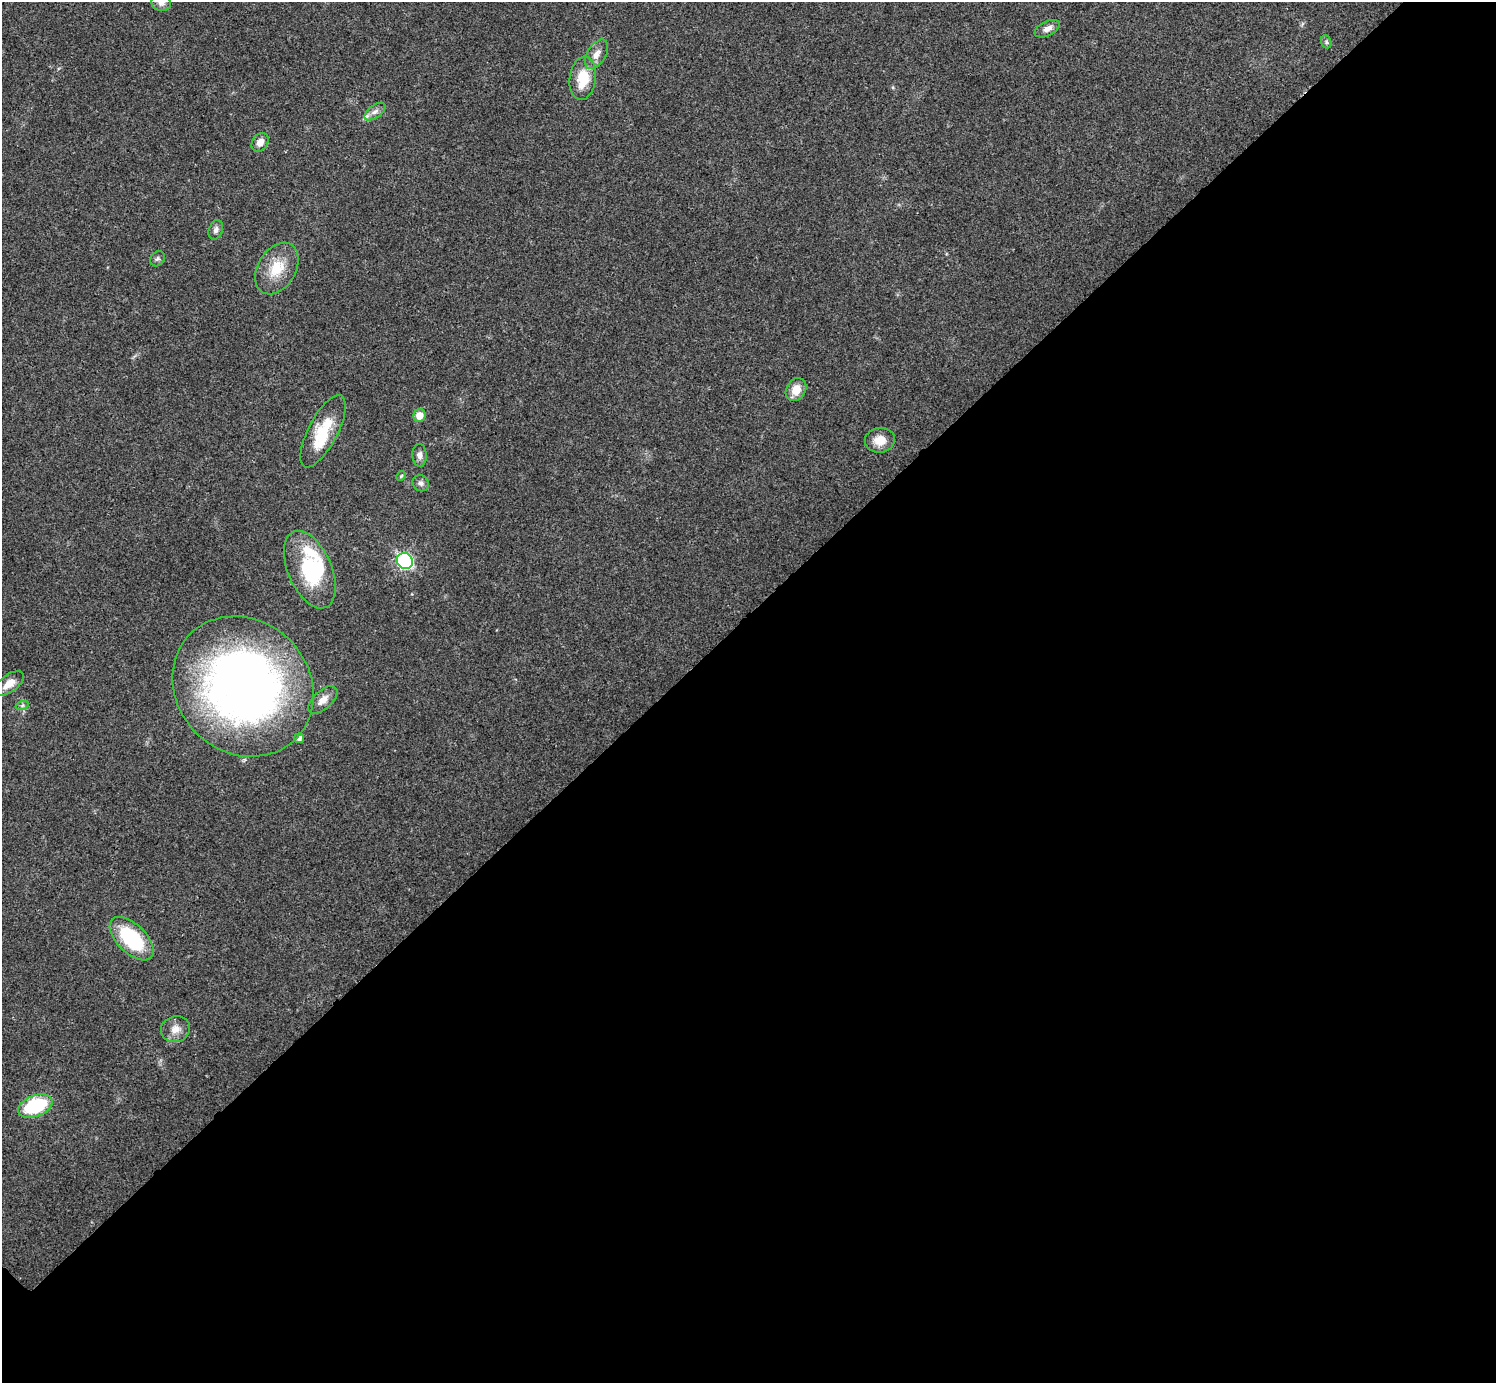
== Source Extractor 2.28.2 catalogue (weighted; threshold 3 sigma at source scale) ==
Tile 12 of 4 x 4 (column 4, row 3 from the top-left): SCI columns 4507-6000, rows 1541-2921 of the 6012 x 6012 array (HDU 1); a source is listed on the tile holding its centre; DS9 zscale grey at full resolution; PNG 1498 x 1385 px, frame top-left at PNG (2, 2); each listed source drawn as its Kron ellipse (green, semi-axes under 4 px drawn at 4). Shown black and unused: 55% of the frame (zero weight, under 3 of 4 exposures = <1% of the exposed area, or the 3 px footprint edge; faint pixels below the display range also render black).
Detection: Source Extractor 2.28.2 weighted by HDU 2 'WHT'; one run over the whole footprint, this tile lists its part. Background 0.0198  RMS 0.0038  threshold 0.0169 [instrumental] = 3 sigma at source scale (4.5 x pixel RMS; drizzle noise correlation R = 1.50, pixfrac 1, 0.05/0.05 arcsec/px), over >= 5 px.
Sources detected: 31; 1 inside a brighter object's white glare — neither listed nor drawn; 3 inside a brighter listed object's ellipse — not listed separately; the other 27 listed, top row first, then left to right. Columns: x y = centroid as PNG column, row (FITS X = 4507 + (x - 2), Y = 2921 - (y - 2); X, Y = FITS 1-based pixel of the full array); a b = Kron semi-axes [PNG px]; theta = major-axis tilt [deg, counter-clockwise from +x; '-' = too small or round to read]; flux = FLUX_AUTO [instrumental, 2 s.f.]
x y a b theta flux
161 3 10 8 -18 1.7
1047 29 14 7 25 2.2
1326 42 7 5 -69 0.67
597 54 16 9 59 3.1
583 78 22 13 82 10
375 111 12 6 37 1.9
260 142 10 7 56 2.7
216 230 10 7 70 1.5
157 259 8 6 52 0.91
277 268 28 19 58 10
796 390 12 9 59 5
420 416 6 6 - 4
323 431 40 14 63 14
880 440 15 12 8 5.3
419 455 11 7 -88 2
401 476 5 4 - 0.43
421 483 8 7 - 1.3
405 561 8 7 - 63
310 570 41 22 -66 26
9 683 17 8 36 4.1
243 686 74 66 -43 240
323 700 18 9 42 3.4
22 706 7 4 19 0.74
299 738 5 5 - 1.6
132 939 27 14 -45 27
175 1029 15 13 18 3.7
35 1106 18 10 21 26
Isophote crosses this tile's border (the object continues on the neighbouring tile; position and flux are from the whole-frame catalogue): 1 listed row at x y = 161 3